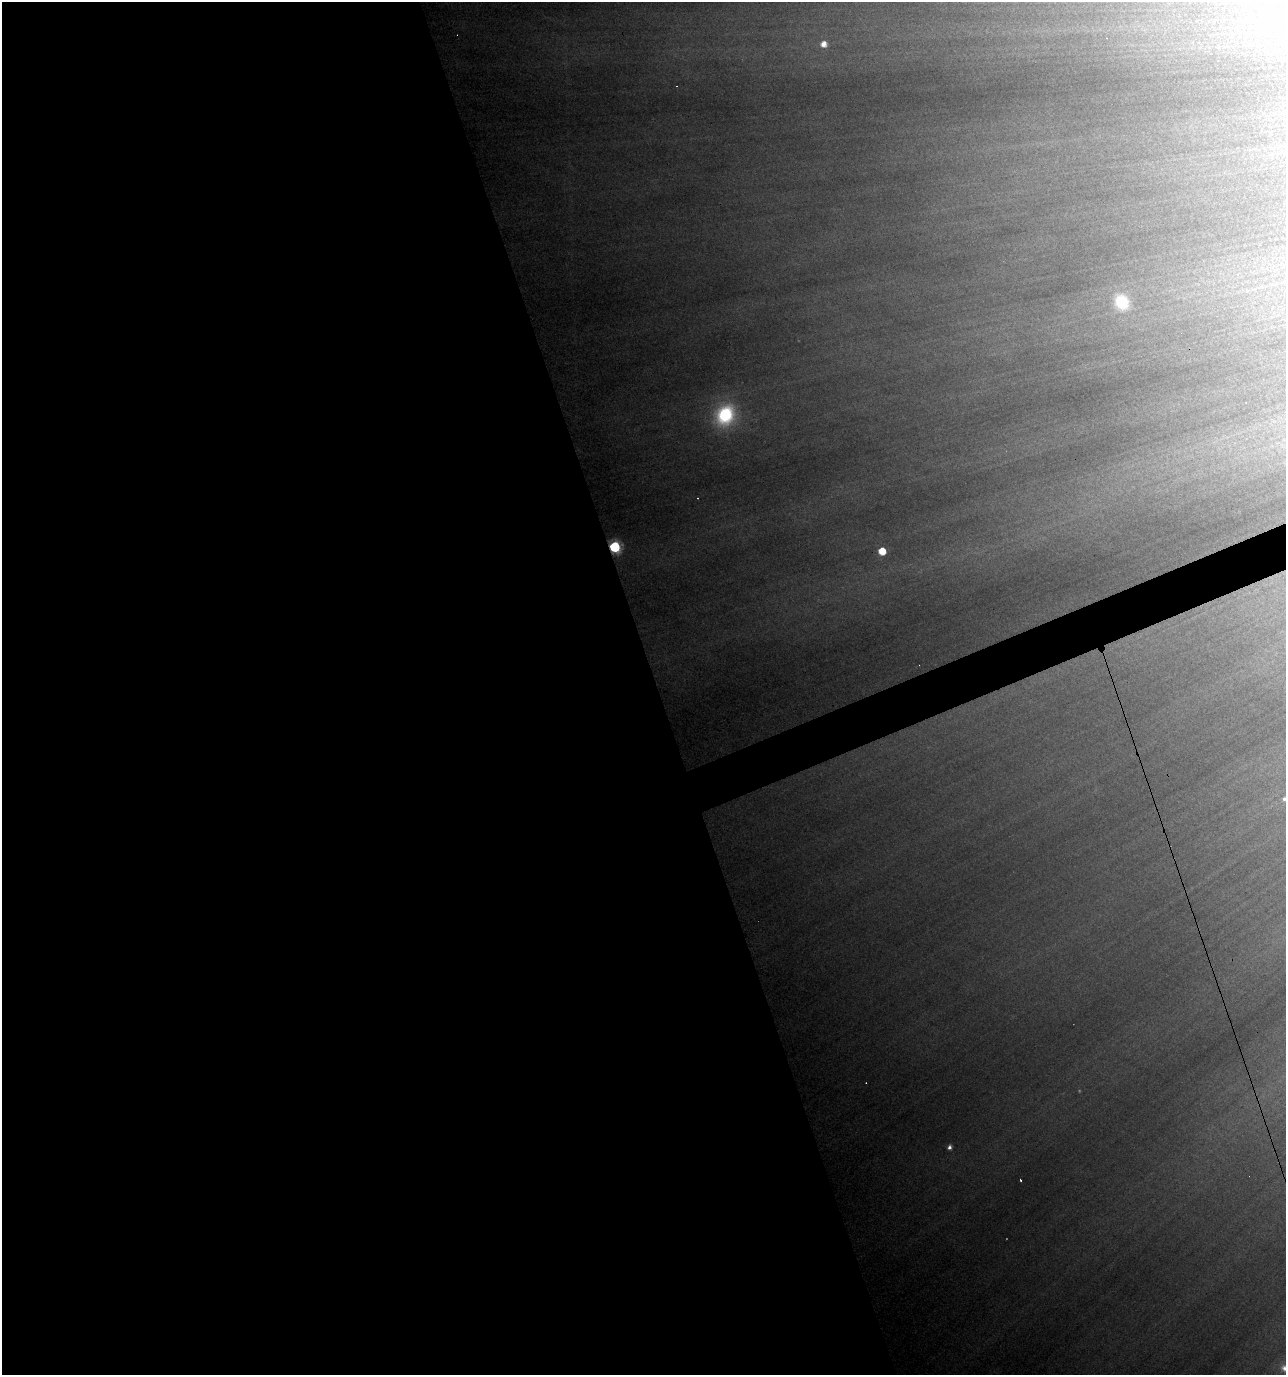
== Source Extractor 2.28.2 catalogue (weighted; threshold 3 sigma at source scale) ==
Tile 9 of 4 x 4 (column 1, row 3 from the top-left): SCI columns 70-1353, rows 1373-2745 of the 5329 x 5490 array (HDU 1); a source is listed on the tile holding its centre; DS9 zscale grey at full resolution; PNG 1288 x 1377 px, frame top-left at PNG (2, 2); no overlay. Shown black and unused: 53% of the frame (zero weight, under 4 of 7 exposures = <1% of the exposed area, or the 3 px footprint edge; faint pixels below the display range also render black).
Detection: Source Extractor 2.28.2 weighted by HDU 2 'WHT'; one run over the whole footprint, this tile lists its part. Background 0.352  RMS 0.015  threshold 0.0624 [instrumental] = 3 sigma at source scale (4.09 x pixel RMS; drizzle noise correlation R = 1.36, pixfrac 0.8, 0.0396/0.0396 arcsec/px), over >= 5 px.
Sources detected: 13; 5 cosmic-ray / hot-pixel residue — not listed; the other 8 listed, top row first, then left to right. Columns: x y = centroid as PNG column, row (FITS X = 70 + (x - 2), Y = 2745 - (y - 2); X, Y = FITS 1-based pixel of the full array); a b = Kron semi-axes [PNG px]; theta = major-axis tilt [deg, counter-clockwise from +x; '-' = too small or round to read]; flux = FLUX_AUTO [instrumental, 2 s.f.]
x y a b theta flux
823 44 6 6 - 13
1122 302 16 13 -63 57
725 415 23 19 61 120
615 547 6 6 - 150
882 551 5 5 - 33
1284 799 6 5 - 3.4
949 1147 5 5 - 5.4
1285 1368 11 10 - 11
Overlapping masked pixels (flux is a lower limit): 1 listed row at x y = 615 547
Isophote crosses this tile's border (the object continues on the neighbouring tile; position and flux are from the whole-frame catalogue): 2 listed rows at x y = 1284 799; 1285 1368